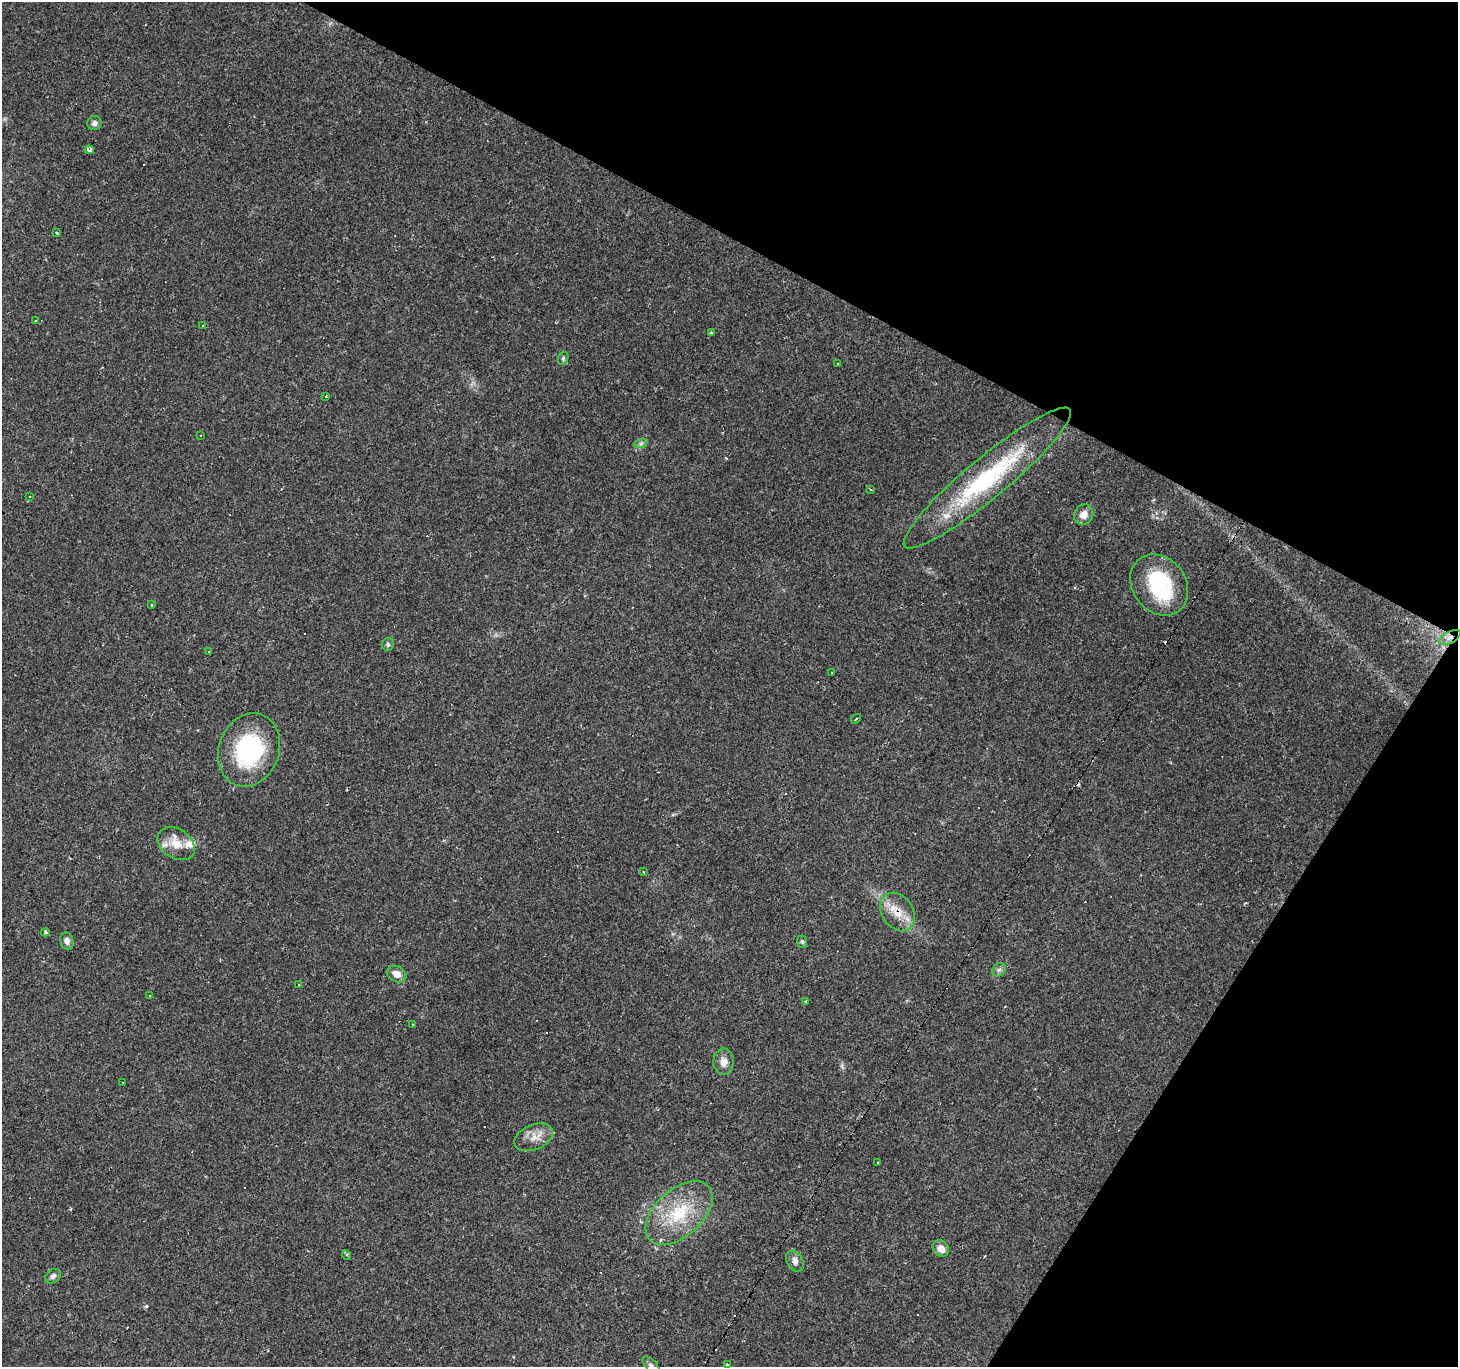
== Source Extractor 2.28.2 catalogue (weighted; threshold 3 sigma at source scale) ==
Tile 8 of 4 x 4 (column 4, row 2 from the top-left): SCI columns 4369-5824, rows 2987-4351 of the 5824 x 5906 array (HDU 1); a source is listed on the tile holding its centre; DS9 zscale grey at full resolution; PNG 1460 x 1369 px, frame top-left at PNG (2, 2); each listed source drawn as its Kron ellipse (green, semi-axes under 4 px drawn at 4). Shown black and unused: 27% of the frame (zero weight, under 2 of 3 exposures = <1% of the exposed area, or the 3 px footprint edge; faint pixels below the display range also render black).
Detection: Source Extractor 2.28.2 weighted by HDU 2 'WHT'; one run over the whole footprint, this tile lists its part. Background 0.0856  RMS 0.0063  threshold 0.0282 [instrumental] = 3 sigma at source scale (4.5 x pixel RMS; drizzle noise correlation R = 1.50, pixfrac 1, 0.0396/0.0396 arcsec/px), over >= 5 px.
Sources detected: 76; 1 inside a brighter object's white glare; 28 cosmic-ray / hot-pixel residue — neither listed nor drawn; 1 inside a brighter listed object's ellipse — not listed separately; the other 46 listed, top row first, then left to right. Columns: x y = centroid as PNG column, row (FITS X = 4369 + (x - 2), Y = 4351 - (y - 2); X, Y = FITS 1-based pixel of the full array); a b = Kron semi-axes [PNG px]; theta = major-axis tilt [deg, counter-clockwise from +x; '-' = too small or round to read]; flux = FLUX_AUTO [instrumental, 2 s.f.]
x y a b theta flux
94 123 7 7 - 2.4
89 150 4 4 - 7.1
57 233 4 2 - 0.47
36 321 3 3 - 2.5
203 325 3 3 - 0.91
711 333 3 3 - 1.1
563 358 7 5 71 1.1
837 363 2 2 - 0.52
326 396 3 3 - 1.2
200 435 3 2 - 0.96
641 443 7 4 19 1.4
987 478 107 20 40 82
870 489 4 2 - 0.68
30 496 3 3 - 0.53
1084 515 11 9 53 5.4
1159 585 33 26 -53 47
152 605 3 3 - 1.1
1450 637 11 6 28 3.5
388 644 6 6 - 1.3
208 652 3 2 - 0.59
832 672 3 2 - 0.41
856 719 5 2 - 0.67
249 750 37 30 70 64
176 844 20 14 -34 11
643 872 3 3 - 0.55
897 912 21 15 -56 12
45 932 4 3 - 2.2
67 941 9 6 -72 2.9
802 942 6 5 - 1
999 970 7 6 - 1.7
397 974 10 7 -29 5.1
298 984 3 2 - 0.81
149 995 2 2 - 0.59
806 1001 3 3 - 0.58
412 1024 2 2 - 0.57
724 1062 13 10 88 5
122 1082 3 2 - 0.5
534 1137 20 12 23 7.6
878 1163 3 2 - 0.68
679 1213 40 23 42 35
941 1248 9 7 -44 4.9
347 1255 5 3 - 0.72
795 1261 11 7 -60 3.3
53 1276 9 6 36 2.4
727 1365 4 3 - 2.6
651 1366 11 5 -48 1.9
Overlapping masked pixels (flux is a lower limit): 2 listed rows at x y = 1450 637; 897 912
Isophote crosses this tile's border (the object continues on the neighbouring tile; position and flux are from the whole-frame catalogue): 2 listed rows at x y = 727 1365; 651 1366
Unlisted compact peaks at least as high as the median listed source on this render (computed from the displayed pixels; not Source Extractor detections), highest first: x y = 146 1306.